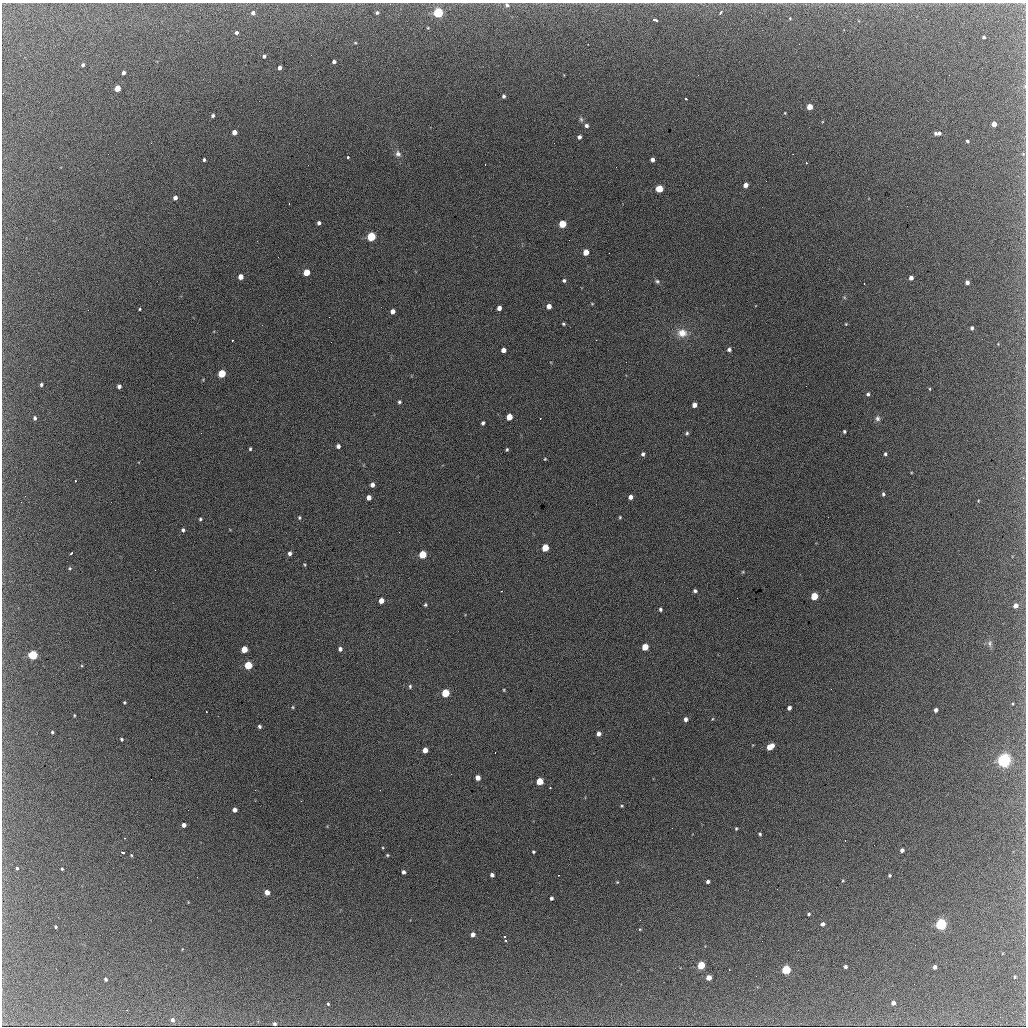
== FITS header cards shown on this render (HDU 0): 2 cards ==
NAXIS1  =                 1024 / length of data axis 1
NAXIS2  =                 1024 / length of data axis 2

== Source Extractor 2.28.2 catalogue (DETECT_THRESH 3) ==
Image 1024 x 1024 px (HDU 0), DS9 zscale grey, 1 PNG px = 1 image px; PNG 1028 x 1028 px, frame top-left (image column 1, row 1024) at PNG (2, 3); no overlay
Background 782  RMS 20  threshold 61.5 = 3 sigma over >= 5 px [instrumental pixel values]
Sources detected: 202; all 202 listed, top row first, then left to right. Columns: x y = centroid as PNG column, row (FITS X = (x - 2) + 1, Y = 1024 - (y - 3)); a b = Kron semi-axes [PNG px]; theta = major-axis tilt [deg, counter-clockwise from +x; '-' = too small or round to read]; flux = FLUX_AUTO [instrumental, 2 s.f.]
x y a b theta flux
507 5 6 5 - 3100
721 12 4 3 - 4300
253 13 4 4 - 3800
377 13 4 3 - 2400
438 13 5 5 - 150000
790 18 4 4 - 1200
926 19 2 2 - 2200
656 20 5 3 - 8500
844 30 2 2 - 790
236 32 4 3 - 2900
984 37 3 3 - 2200
355 43 4 3 - 1200
311 55 2 2 - 3400
264 56 4 3 - 2600
334 62 4 3 - 3300
83 65 4 3 - 2900
280 68 4 4 - 5100
123 73 4 3 - 4300
117 88 4 4 - 26000
504 96 4 3 - 2900
686 99 3 2 - 2600
810 107 4 4 - 20000
785 113 3 3 - 960
213 116 4 3 - 2500
581 119 7 5 -73 3000
994 124 4 4 - 14000
586 126 5 5 - 3700
234 132 4 4 - 9300
936 133 4 3 - 2700
939 133 5 4 - 3300
579 137 4 4 - 4500
967 141 3 3 - 2200
554 143 2 2 - 4700
398 154 9 7 -67 5900
1023 154 5 4 - 1500
348 157 3 3 - 4600
204 160 3 3 - 2300
653 160 4 4 - 5700
806 163 3 2 - 1800
485 165 2 2 - 1000
746 185 4 4 - 9600
659 189 5 5 - 38000
1024 194 3 3 - 2200
175 198 4 4 - 5700
289 203 2 2 - 1000
319 223 4 3 - 3400
562 224 5 5 - 45000
371 237 5 5 - 98000
586 252 5 4 - 19000
278 257 2 2 - 550
306 272 5 4 - 29000
240 277 4 4 - 11000
911 278 4 4 - 6700
564 280 4 4 - 2300
657 281 7 5 -25 2800
967 282 4 4 - 5000
864 284 2 2 - 770
844 297 5 4 - 1500
592 304 4 3 - 1100
549 306 4 4 - 9700
499 308 4 4 - 6800
140 309 3 2 - 1400
392 311 4 4 - 7800
563 324 3 3 - 1800
846 324 4 4 - 1200
972 328 4 3 - 3200
682 333 13 11 -6 16000
232 340 3 3 - 1900
729 349 4 4 - 3200
503 350 4 4 - 7800
626 362 2 2 - 1100
222 374 5 4 - 56000
41 385 3 3 - 2500
119 386 4 4 - 4500
806 386 2 2 - 2100
930 389 4 3 - 1100
868 394 5 4 - 2700
399 402 4 4 - 2100
694 405 4 4 - 7800
509 417 5 4 - 23000
35 418 4 3 - 3400
540 418 2 2 - 700
877 418 8 6 -88 4100
483 423 5 4 - 2800
844 431 3 3 - 2200
201 433 2 2 - 1500
687 433 6 4 64 2300
338 446 4 4 - 4500
250 449 4 3 - 1700
507 449 4 3 - 1700
643 454 4 3 - 2900
885 454 4 3 - 2200
545 459 4 3 - 1200
1023 478 4 3 - 1200
75 481 3 2 - 1300
372 485 4 4 - 5800
883 494 4 3 - 2400
369 497 4 4 - 7900
630 497 4 4 - 5900
21 502 2 2 - 4500
620 517 4 3 - 1400
299 518 5 3 - 1600
200 519 4 3 - 1900
183 530 4 4 - 2800
545 548 5 5 - 36000
71 553 3 2 - 2700
290 553 4 4 - 3800
422 554 5 5 - 49000
304 565 4 3 - 1200
70 568 5 4 - 1700
743 572 4 3 - 1100
501 591 2 2 - 900
695 591 4 4 - 2800
814 596 5 4 - 43000
737 598 2 2 - 750
381 601 5 4 - 12000
425 605 4 3 - 2000
1015 606 4 4 - 8300
660 609 4 4 - 2400
990 643 10 6 87 4100
645 647 5 4 - 30000
244 649 5 4 - 28000
340 649 5 4 - 4000
33 655 5 5 - 100000
248 665 5 5 - 58000
410 686 6 4 78 2000
831 689 2 2 - 2400
504 690 3 3 - 1200
445 693 5 5 - 61000
124 702 4 3 - 1400
293 707 4 4 - 1500
789 708 4 4 - 4900
936 710 4 3 - 4500
206 712 3 2 - 1600
74 715 4 3 - 1100
686 719 5 4 - 4300
712 719 5 3 - 1200
259 726 4 4 - 2900
52 732 4 3 - 2000
598 734 4 4 - 7200
121 739 4 3 - 2200
770 747 6 4 34 27000
425 750 5 4 - 12000
495 752 3 2 - 1400
1004 760 5 5 - 580000
451 774 2 2 - 2000
478 778 4 4 - 10000
151 779 2 2 - 1400
540 781 5 5 - 37000
550 788 3 2 - 1700
255 790 2 2 - 24000
301 801 2 2 - 3800
622 806 4 3 - 1400
188 810 2 2 - 3200
235 810 4 4 - 6300
184 825 4 4 - 6400
736 828 3 3 - 1500
760 834 3 3 - 1900
125 838 2 2 - 1100
902 850 4 4 - 5000
533 852 3 3 - 1800
123 853 4 3 - 2500
131 855 4 3 - 1200
387 855 4 4 - 1500
17 868 3 3 - 1800
62 869 3 3 - 1500
403 872 4 3 - 3700
492 875 4 4 - 5000
889 875 3 3 - 2000
197 877 2 2 - 2700
843 880 5 4 - 1300
708 881 4 3 - 3400
617 882 4 3 - 1200
777 889 2 2 - 2300
267 892 4 4 - 14000
551 898 4 3 - 2700
809 914 4 3 - 1900
640 920 3 2 - 1200
823 924 4 4 - 4500
941 924 5 4 - 260000
56 927 3 3 - 1700
640 929 4 3 - 1100
473 934 4 4 - 6500
504 936 3 3 - 3100
506 941 3 2 - 1800
798 950 2 2 - 2200
701 965 5 4 - 57000
845 967 3 3 - 3300
935 967 4 3 - 4700
729 970 2 2 - 840
786 970 5 4 - 110000
1015 977 4 3 - 2200
709 978 4 4 - 15000
106 979 3 3 - 2900
914 984 2 2 - 980
893 1003 4 4 - 6500
328 1004 3 3 - 1500
127 1010 2 2 - 770
1000 1017 2 2 - 4600
172 1020 5 4 - 4100
258 1021 3 2 - 1000
275 1024 3 3 - 2800
At the frame edge (FLAGS 8, measured only in part): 3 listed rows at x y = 507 5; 377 13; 1024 194